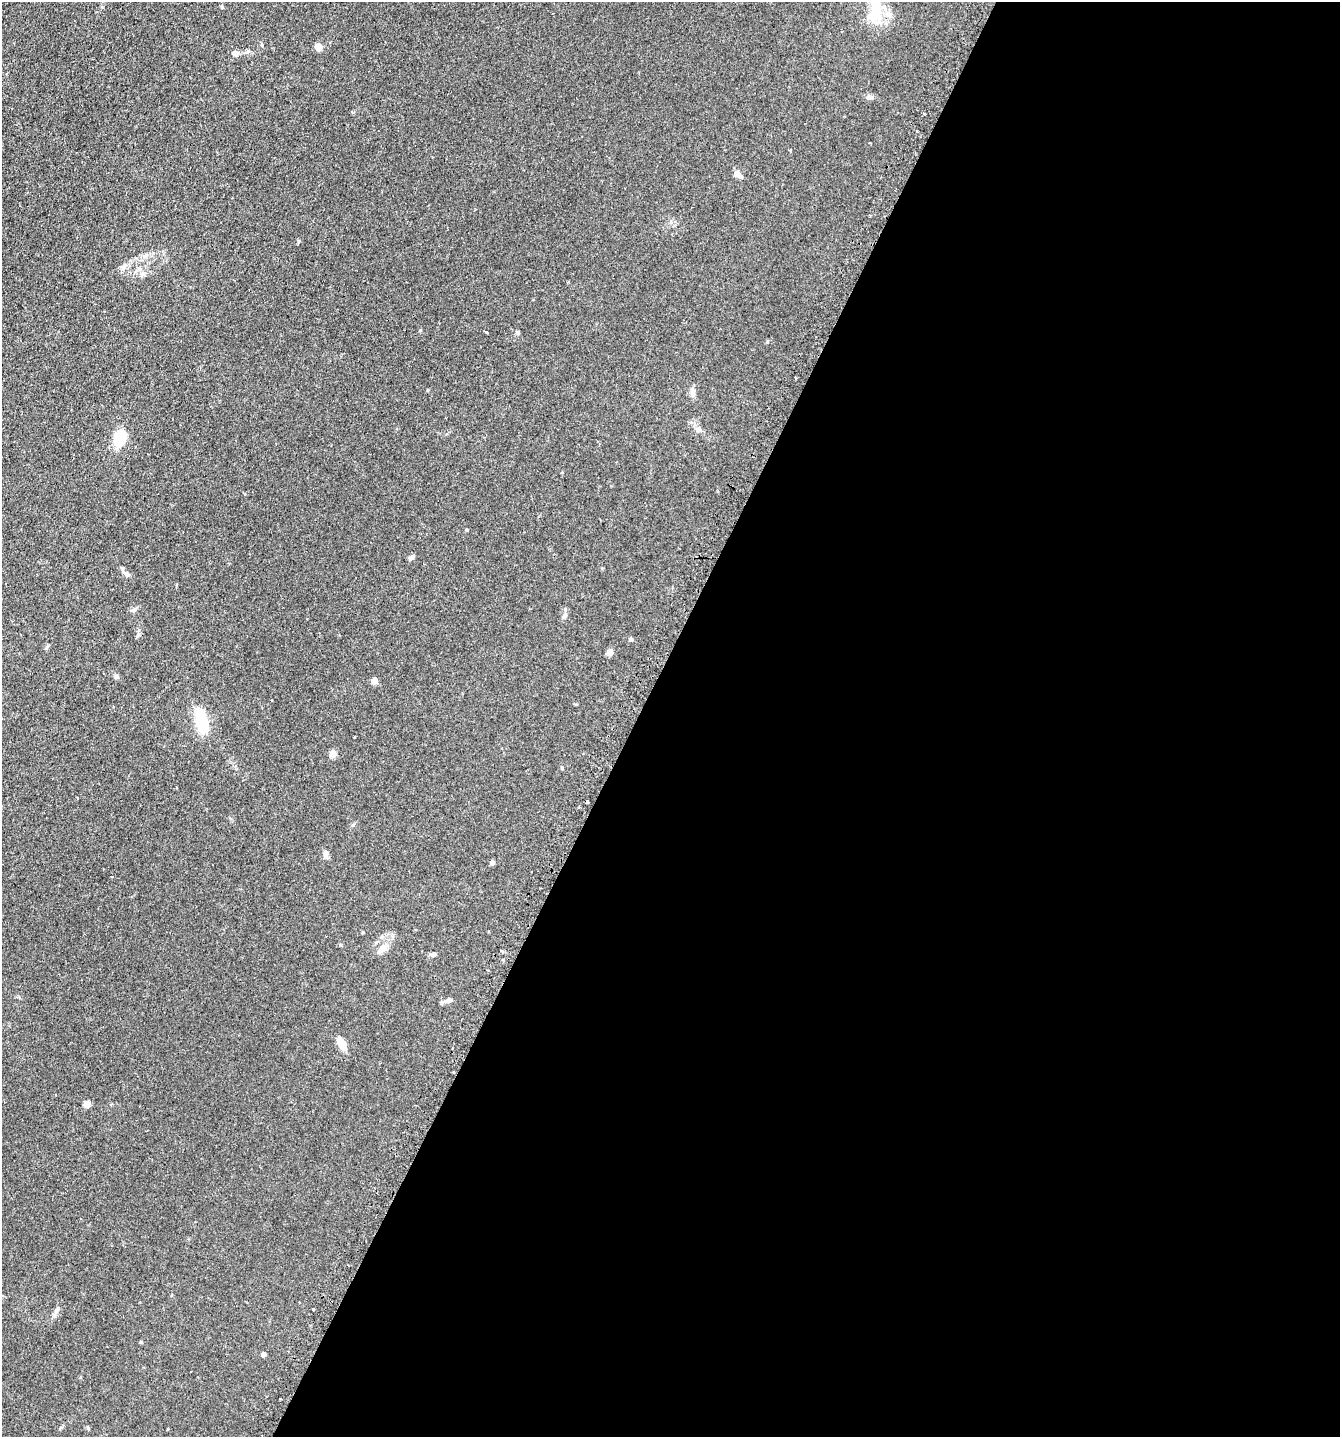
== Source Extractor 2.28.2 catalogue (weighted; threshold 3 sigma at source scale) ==
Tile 12 of 4 x 4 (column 4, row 3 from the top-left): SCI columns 4192-5529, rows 1481-2915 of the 5845 x 5832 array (HDU 1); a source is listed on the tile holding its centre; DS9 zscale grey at full resolution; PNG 1342 x 1439 px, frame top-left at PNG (2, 2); no overlay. Shown black and unused: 53% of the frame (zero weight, under 2 of 3 exposures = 4% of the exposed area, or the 3 px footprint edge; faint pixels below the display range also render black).
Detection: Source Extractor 2.28.2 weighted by HDU 2 'WHT'; one run over the whole footprint, this tile lists its part. Background 0.0788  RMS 0.0065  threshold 0.0291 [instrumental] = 3 sigma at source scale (4.5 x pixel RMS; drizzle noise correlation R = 1.50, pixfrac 1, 0.05/0.05 arcsec/px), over >= 5 px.
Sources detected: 48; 1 inside a brighter object's white glare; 1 cosmic-ray / hot-pixel residue — not listed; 1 inside a brighter listed object's ellipse — not listed separately; the other 45 listed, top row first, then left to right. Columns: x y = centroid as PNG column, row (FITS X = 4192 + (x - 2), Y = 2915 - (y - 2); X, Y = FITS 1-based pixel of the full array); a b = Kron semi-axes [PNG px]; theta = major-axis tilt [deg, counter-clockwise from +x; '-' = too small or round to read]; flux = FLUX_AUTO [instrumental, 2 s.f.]
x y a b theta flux
222 7 4 4 - 0.96
875 14 29 17 76 16
262 45 5 3 - 0.6
318 47 8 7 - 3.3
235 53 8 6 -24 2.4
871 97 7 6 - 1.4
924 114 3 3 - 1.4
790 150 3 3 - 0.52
738 174 10 6 -43 3
123 267 12 5 54 2.1
142 274 7 6 - 1.7
485 331 3 2 - 0.88
518 332 5 4 - 0.87
795 378 4 3 - 3.3
693 392 13 7 -80 2.4
698 429 8 7 - 2.3
120 438 15 10 69 19
411 558 8 5 33 1.6
127 574 8 6 -39 2
134 610 10 5 32 1.5
564 616 8 6 66 2.1
138 635 7 4 46 1
631 639 5 5 - 1
610 652 5 4 - 7.2
116 676 6 5 - 1.2
374 681 5 4 - 7.8
272 700 3 2 - 0.78
202 722 28 11 -78 23
354 737 3 3 - 1.1
333 754 8 7 - 3.4
562 768 4 4 - 0.71
325 854 10 6 89 2.2
492 863 6 5 - 1.4
363 932 4 3 - 0.48
382 949 17 7 45 4.1
433 954 7 5 18 1.5
448 1001 15 4 14 2.1
341 1043 15 6 -61 8.5
87 1104 8 7 - 2.4
57 1309 11 5 57 2
313 1309 3 3 - 2.8
141 1342 5 3 - 0.58
264 1354 4 4 - 2.4
281 1399 2 2 - 0.61
167 1429 3 2 - 0.83
Unlisted compact peaks at least as high as the median listed source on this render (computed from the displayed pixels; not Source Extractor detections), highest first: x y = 353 825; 420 330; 467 530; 767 342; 299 241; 340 945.